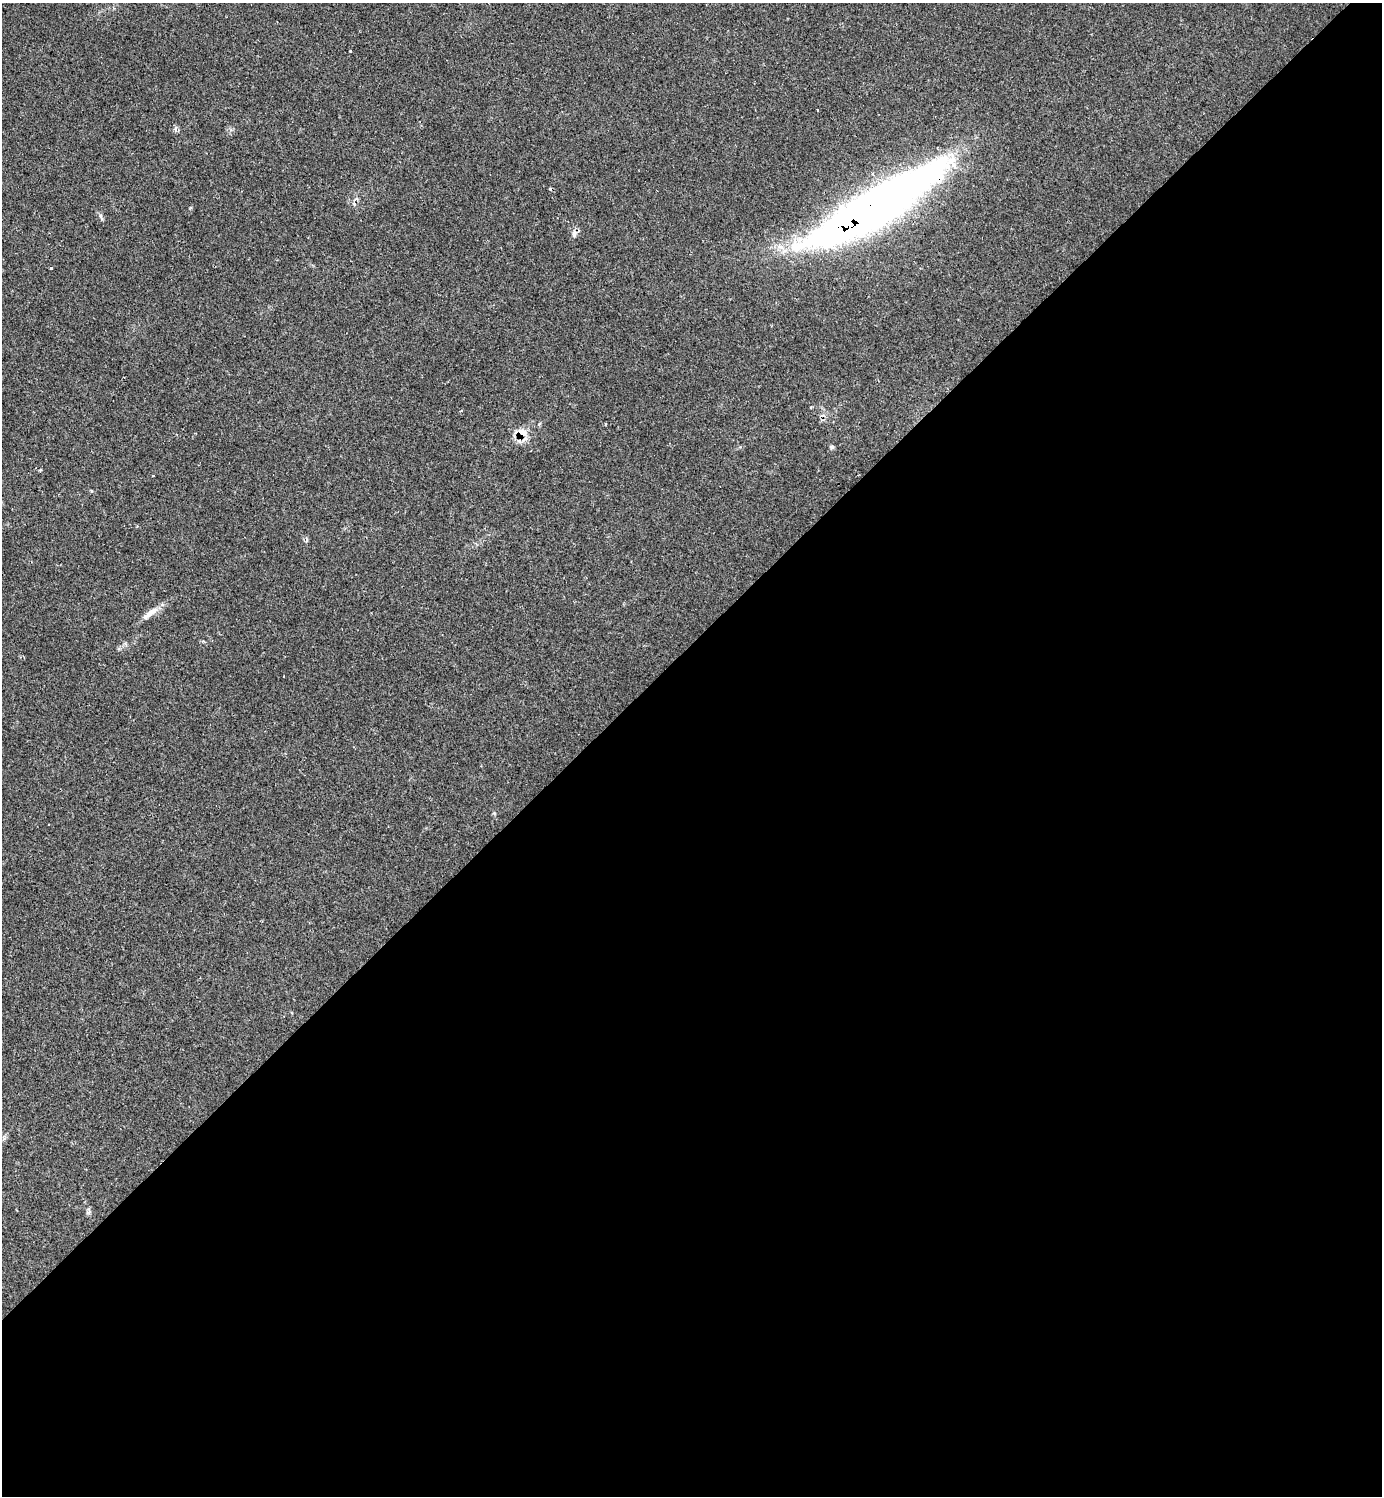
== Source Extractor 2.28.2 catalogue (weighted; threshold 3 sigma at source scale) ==
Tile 15 of 4 x 4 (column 3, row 4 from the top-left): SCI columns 3057-4436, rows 1-1494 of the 5985 x 5985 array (HDU 1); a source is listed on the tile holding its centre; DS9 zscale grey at full resolution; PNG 1384 x 1498 px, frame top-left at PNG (2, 3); no overlay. Shown black and unused: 57% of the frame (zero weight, under 2 of 3 exposures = <1% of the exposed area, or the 3 px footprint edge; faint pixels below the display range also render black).
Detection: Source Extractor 2.28.2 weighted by HDU 2 'WHT'; one run over the whole footprint, this tile lists its part. Background 0.0626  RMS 0.0057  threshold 0.0257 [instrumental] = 3 sigma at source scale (4.5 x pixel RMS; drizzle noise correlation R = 1.50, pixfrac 1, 0.05/0.05 arcsec/px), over >= 5 px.
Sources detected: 16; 1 inside a brighter object's white glare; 3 cosmic-ray / hot-pixel residue — not listed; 1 inside a brighter listed object's ellipse — not listed separately; the other 11 listed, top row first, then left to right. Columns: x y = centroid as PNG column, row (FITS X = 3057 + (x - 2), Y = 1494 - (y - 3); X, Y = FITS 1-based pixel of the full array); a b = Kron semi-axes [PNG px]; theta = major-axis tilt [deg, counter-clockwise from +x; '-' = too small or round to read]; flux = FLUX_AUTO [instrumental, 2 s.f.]
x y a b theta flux
350 51 3 3 - 1.6
817 110 3 2 - 1
876 203 179 32 30 410
101 217 10 4 -70 1.2
574 234 11 6 81 2.3
51 268 3 2 - 0.46
522 433 14 11 82 7.9
831 447 6 5 - 1
40 470 4 3 - 0.57
153 476 3 3 - 0.85
150 613 28 7 37 5.8
Overlapping masked pixels (flux is a lower limit): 2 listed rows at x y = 876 203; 522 433
Unlisted compact peaks at least as high as the median listed source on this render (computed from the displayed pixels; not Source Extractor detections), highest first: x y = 88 1212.